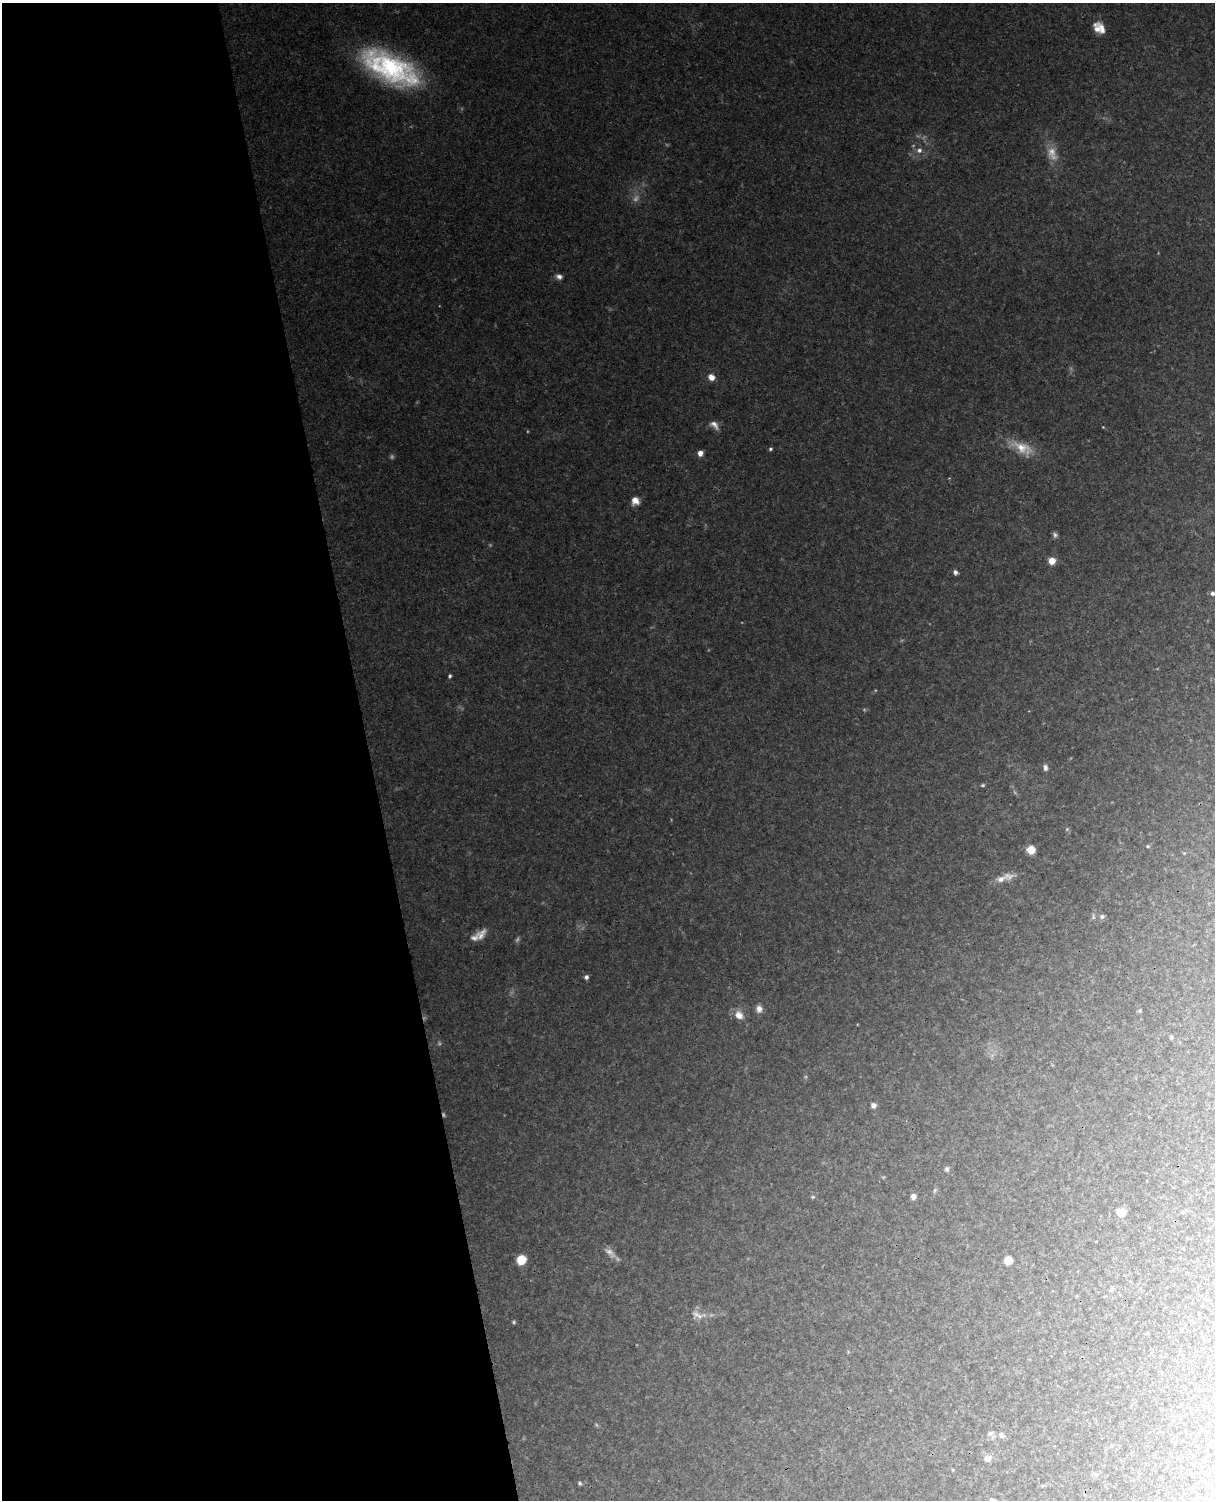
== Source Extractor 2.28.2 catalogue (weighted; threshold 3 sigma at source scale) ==
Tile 5 of 4 x 3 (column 1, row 2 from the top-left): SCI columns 58-1270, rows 1651-3148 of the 4967 x 4909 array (HDU 1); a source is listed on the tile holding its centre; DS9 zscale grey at full resolution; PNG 1217 x 1502 px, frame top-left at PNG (2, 3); no overlay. Shown black and unused: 30% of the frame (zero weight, under 3 of 4 exposures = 6% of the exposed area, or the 3 px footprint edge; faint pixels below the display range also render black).
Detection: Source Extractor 2.28.2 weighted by HDU 2 'WHT'; one run over the whole footprint, this tile lists its part. Background 0.0472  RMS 0.0047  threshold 0.0212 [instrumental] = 3 sigma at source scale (4.5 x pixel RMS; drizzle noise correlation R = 1.50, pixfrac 1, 0.05/0.05 arcsec/px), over >= 5 px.
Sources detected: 53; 12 too faint to see at this stretch — not listed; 1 inside a brighter listed object's ellipse — not listed separately; the other 40 listed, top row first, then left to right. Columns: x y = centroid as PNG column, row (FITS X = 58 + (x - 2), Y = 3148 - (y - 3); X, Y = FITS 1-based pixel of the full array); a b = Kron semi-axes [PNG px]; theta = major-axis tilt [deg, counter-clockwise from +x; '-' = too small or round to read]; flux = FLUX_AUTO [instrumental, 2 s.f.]
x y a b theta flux
1102 29 19 8 -59 4.6
390 68 69 29 -27 77
919 150 8 7 - 2.1
559 276 8 6 -16 2
711 377 8 7 - 3.6
714 425 14 8 -42 3
1103 427 3 3 - 0.32
1022 448 33 15 -27 12
770 449 4 4 - 0.9
700 453 6 5 - 2.8
635 501 9 9 - 3.9
1052 561 5 5 - 9.2
955 572 6 5 - 1.5
1212 593 5 5 - 1.2
450 676 5 4 - 0.91
1045 767 8 6 -77 1.5
983 785 6 4 15 0.68
1148 846 5 4 - 0.65
1031 850 7 7 - 6.7
1001 879 17 9 18 4.3
1102 917 7 6 - 1.2
586 977 5 4 - 1.5
759 1009 9 8 - 2.7
1140 1011 5 4 - 0.6
739 1015 13 10 -45 4.5
1171 1037 5 5 - 0.62
873 1105 6 6 - 1.9
947 1169 7 6 - 1.1
935 1190 6 4 71 0.73
913 1196 4 4 - 3.6
813 1197 5 5 - 0.59
1121 1212 6 6 - 9.4
521 1260 6 6 - 17
1008 1260 6 6 - 8.3
698 1315 24 10 -13 4.8
514 1322 5 4 - 0.61
990 1433 9 5 30 1.2
1002 1435 8 6 -54 1.5
988 1459 10 8 -6 2.1
580 1483 5 4 - 0.72